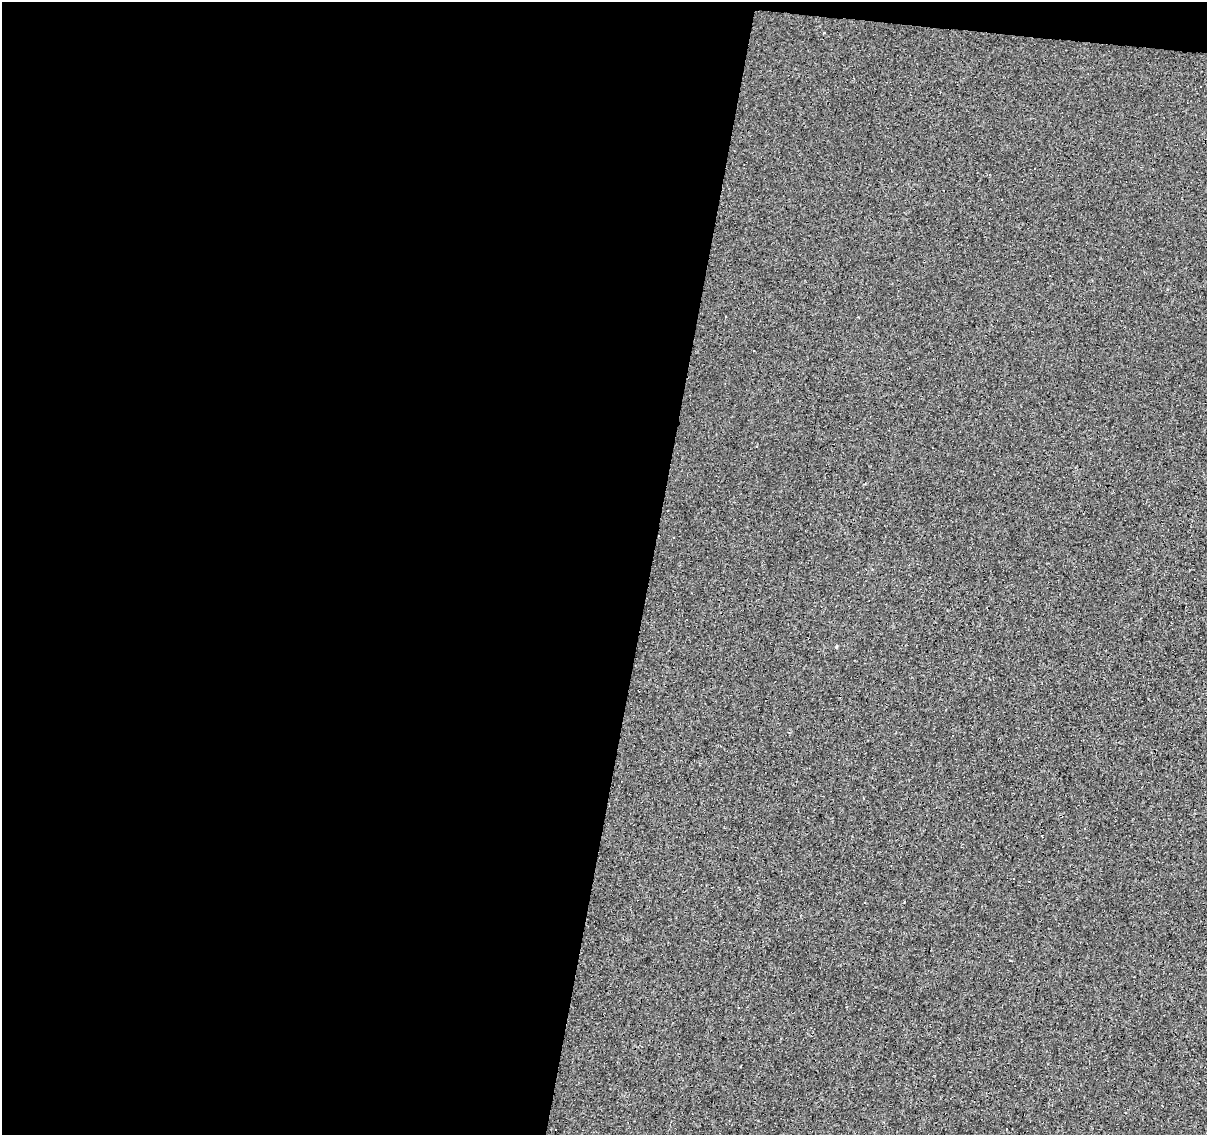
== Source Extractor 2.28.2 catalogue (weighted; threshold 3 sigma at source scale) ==
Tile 1 of 4 x 4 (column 1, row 1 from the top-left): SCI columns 1-1205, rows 3623-4755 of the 4824 x 5035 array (HDU 1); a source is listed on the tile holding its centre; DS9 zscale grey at full resolution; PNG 1209 x 1137 px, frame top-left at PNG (2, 2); no overlay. Shown black and unused: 55% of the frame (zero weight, under 3 of 4 exposures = <1% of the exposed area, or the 3 px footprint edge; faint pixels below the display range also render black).
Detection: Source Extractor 2.28.2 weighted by HDU 2 'WHT'; one run over the whole footprint, this tile lists its part. Background -0.00137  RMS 0.0033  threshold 0.015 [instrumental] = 3 sigma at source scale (4.5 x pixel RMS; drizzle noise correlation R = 1.50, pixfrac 1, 0.0396/0.0396 arcsec/px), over >= 5 px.
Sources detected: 16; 8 cosmic-ray / hot-pixel residue — not listed; the other 8 listed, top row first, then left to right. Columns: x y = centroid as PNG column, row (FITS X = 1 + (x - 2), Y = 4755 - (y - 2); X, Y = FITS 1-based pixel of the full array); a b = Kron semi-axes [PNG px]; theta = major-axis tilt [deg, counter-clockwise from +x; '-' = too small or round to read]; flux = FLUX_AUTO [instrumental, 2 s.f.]
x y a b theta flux
1201 86 3 2 - 0.36
1001 199 2 2 - 0.31
1049 276 3 3 - 6.1
753 350 3 2 - 0.46
756 447 3 3 - 0.61
673 537 3 3 - 0.42
1042 836 3 2 - 0.5
1007 1129 3 3 - 0.56